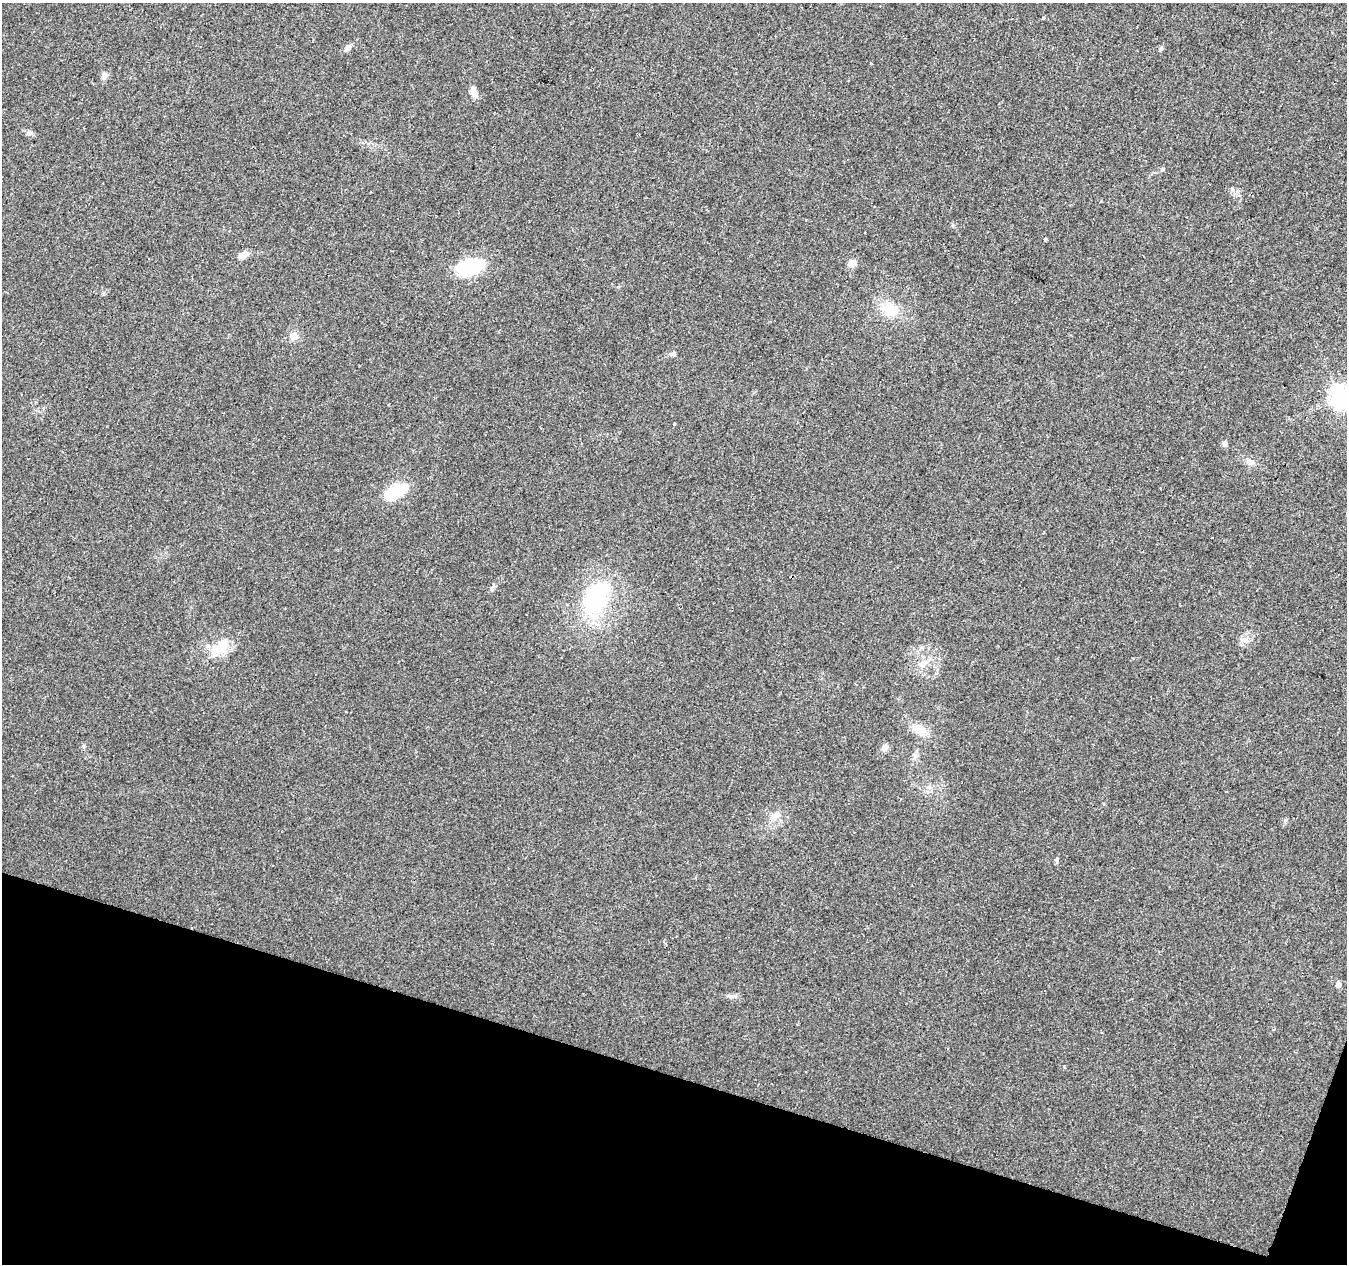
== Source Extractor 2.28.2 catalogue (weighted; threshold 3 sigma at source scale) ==
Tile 15 of 4 x 4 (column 3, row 4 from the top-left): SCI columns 2691-4035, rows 215-1476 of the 5387 x 5542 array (HDU 1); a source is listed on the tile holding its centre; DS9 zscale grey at full resolution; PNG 1349 x 1266 px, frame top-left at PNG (2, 3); no overlay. Shown black and unused: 15% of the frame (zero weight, under 2 of 3 exposures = <1% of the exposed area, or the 3 px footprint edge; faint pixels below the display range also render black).
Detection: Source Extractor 2.28.2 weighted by HDU 2 'WHT'; one run over the whole footprint, this tile lists its part. Background 0.0422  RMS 0.008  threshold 0.036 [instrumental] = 3 sigma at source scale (4.5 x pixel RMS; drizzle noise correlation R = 1.50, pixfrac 1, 0.0396/0.0396 arcsec/px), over >= 5 px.
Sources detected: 28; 2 inside a brighter listed object's ellipse — not listed separately; the other 26 listed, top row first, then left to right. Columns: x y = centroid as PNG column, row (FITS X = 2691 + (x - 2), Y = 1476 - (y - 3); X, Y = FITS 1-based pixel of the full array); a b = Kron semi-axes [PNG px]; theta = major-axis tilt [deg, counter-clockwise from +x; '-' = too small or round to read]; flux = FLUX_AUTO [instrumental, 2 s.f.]
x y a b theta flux
348 48 11 6 37 3.1
1161 49 8 4 64 1.3
104 75 8 8 - 3.3
474 92 13 7 -65 4.7
29 133 7 4 89 1.6
1045 239 4 3 - 0.91
243 255 11 6 29 6.7
852 263 9 8 - 5.7
470 267 24 15 19 52
890 309 24 17 -15 19
294 336 10 10 - 5.2
673 354 7 5 17 1.9
1341 397 8 7 - 550
1225 444 7 6 - 2.1
1250 462 13 5 -33 3.2
395 491 20 10 28 47
596 599 43 23 66 75
215 651 21 14 32 14
922 665 11 7 2 4.1
920 730 18 11 -32 12
885 747 9 7 59 3.7
915 755 8 5 -45 1.9
777 815 11 6 15 4
1057 860 6 5 - 1.5
1338 984 5 5 - 5.1
732 996 17 4 0 2.6
Isophote crosses this tile's border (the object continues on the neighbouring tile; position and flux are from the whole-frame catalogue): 1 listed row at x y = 1341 397
Unlisted compact peaks at least as high as the median listed source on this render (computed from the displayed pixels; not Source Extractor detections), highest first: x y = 1285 820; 1162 169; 674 424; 1043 18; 83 746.